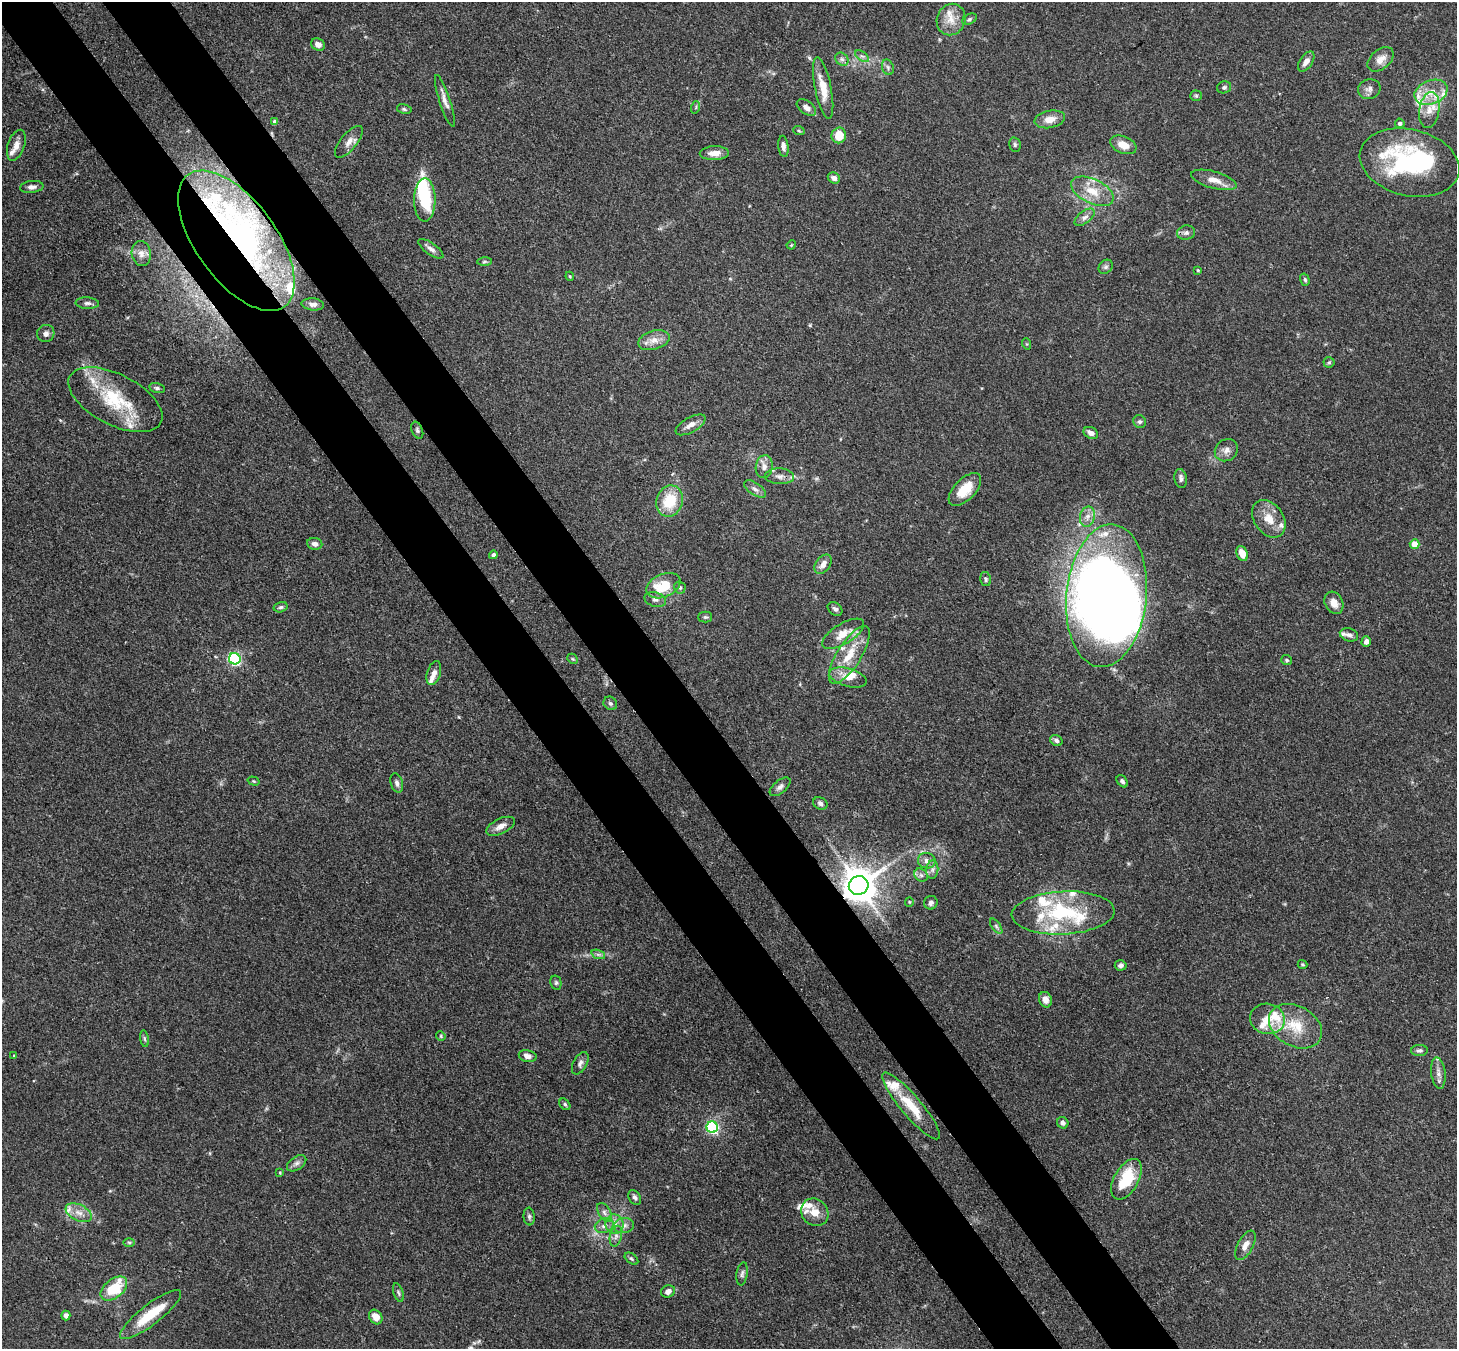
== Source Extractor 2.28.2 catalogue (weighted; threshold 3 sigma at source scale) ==
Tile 11 of 4 x 4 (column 3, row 3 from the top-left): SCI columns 2987-4441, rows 1557-2903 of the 5972 x 5944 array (HDU 1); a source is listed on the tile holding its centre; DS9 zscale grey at full resolution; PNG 1459 x 1351 px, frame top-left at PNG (2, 2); each listed source drawn as its Kron ellipse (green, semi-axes under 4 px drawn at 4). Shown black and unused: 9% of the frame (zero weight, under 3 of 4 exposures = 7% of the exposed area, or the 3 px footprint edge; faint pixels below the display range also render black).
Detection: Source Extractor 2.28.2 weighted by HDU 2 'WHT'; one run over the whole footprint, this tile lists its part. Background 0.157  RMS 0.0047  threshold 0.0213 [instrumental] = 3 sigma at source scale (4.5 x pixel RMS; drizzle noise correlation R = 1.50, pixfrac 1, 0.05/0.05 arcsec/px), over >= 5 px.
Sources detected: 181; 4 inside a brighter object's white glare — neither listed nor drawn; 31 inside a brighter listed object's ellipse — not listed separately; the other 146 listed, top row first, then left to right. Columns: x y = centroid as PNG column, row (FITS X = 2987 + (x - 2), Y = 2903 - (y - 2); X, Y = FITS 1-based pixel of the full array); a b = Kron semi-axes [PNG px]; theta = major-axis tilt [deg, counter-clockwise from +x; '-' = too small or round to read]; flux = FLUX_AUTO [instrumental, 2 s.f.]
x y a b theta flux
951 19 16 14 68 6.5
969 19 7 5 28 0.94
318 44 7 6 - 2.7
862 56 8 4 -35 1.2
842 59 7 6 - 1.4
1381 59 15 9 40 4
1306 61 11 6 56 3.2
888 67 8 5 -71 1.2
1224 87 7 6 - 1.1
823 88 31 8 -79 9
1369 89 11 10 - 2.6
1431 92 17 12 22 8.1
1196 96 5 5 - 0.7
445 101 27 5 -72 3.2
696 107 6 4 72 0.71
806 108 11 6 -36 2.6
404 109 7 5 -11 0.88
1429 110 18 10 81 6.2
1050 119 15 8 11 5.2
275 122 4 4 - 1.9
1400 123 5 4 - 1.3
799 131 6 3 -19 0.53
839 135 8 7 - 8.9
349 142 19 8 51 3.8
16 145 16 8 71 3.6
1015 145 7 5 -77 1
1123 145 14 8 -22 6
783 146 11 5 -83 1.9
714 153 14 7 2 4.6
1410 163 51 33 -13 65
834 178 6 5 - 2
1214 180 23 8 -16 5.1
32 187 12 6 6 2.3
1092 191 23 12 -25 9.9
425 200 21 11 89 22
1085 217 11 6 37 2.1
1186 233 9 7 11 1.7
236 241 82 40 -54 110
791 245 5 3 - 0.42
431 249 15 5 -36 2.3
141 253 12 9 -80 3
484 262 7 3 1 0.65
1106 267 8 6 44 1.2
1198 270 4 3 - 0.49
570 276 4 4 - 0.56
1305 280 6 4 -72 0.83
87 303 11 6 -3 1.6
313 304 11 6 -6 2.2
46 333 9 8 - 2.1
654 340 16 9 17 4.6
1027 344 6 3 -71 0.5
1329 362 5 5 - 0.75
157 388 8 5 -15 1.2
115 400 51 25 -27 30
1140 422 7 6 - 1.2
690 425 17 7 30 3.6
417 430 9 5 -67 1.1
1091 433 8 5 -28 2.3
1226 450 12 10 38 3.1
764 467 11 8 80 3.1
780 476 14 8 -3 3
1181 478 9 6 -81 1.7
755 489 12 6 -34 2
965 489 20 10 45 9.9
669 501 16 13 71 16
1087 517 10 7 77 2.8
1269 519 20 14 -54 8
315 544 7 6 - 2.2
1415 544 5 5 - 10
1242 554 8 5 -68 6
493 555 4 4 - 1.6
823 564 11 7 53 3.5
986 579 7 5 -76 0.9
663 586 18 11 24 14
680 587 6 5 - 1.2
1106 596 72 40 84 530
655 600 11 7 -15 2
1334 603 11 9 -64 4.1
281 607 7 5 15 0.98
835 609 8 6 -37 1.4
705 617 7 5 0 0.85
843 634 24 10 31 7.1
1349 635 9 6 -18 1.7
1366 642 5 4 - 2.2
849 655 33 12 58 14
235 659 6 5 - 76
573 659 6 4 -43 0.69
1286 660 5 5 - 0.8
434 673 12 6 73 2.8
848 677 19 9 -16 5.5
610 703 7 6 - 1.1
1056 740 6 5 - 1.3
254 781 6 3 -16 0.51
1122 781 7 4 -51 1.1
397 783 10 6 -75 1.7
780 787 12 6 39 1.9
820 803 7 6 - 1.4
500 826 15 7 26 3.5
927 861 9 7 -12 2.4
932 870 9 6 84 1.8
921 875 7 6 - 1.4
859 886 10 9 - 1200
909 902 5 4 - 0.51
931 903 7 6 - 1.6
1063 913 51 21 3 36
996 926 9 4 -55 1.1
598 954 7 4 -19 1.1
1302 964 5 3 - 0.62
1121 965 6 5 - 1.6
556 983 7 5 -77 0.96
1045 1000 8 6 -69 3.1
1267 1019 17 15 -14 9.1
1295 1026 28 20 -29 16
441 1036 5 4 - 0.56
144 1039 8 4 -81 0.85
1419 1050 8 5 1 1.3
14 1055 4 3 - 0.37
528 1056 9 5 -13 2.5
580 1063 12 6 61 1.9
1438 1073 16 7 -84 3.1
565 1104 6 4 -50 0.86
911 1106 43 10 -50 15
1063 1123 6 5 - 1.6
712 1127 6 5 - 75
297 1163 11 6 35 1.9
280 1173 4 3 - 0.44
1126 1179 22 12 60 21
635 1198 8 5 -57 1.3
604 1212 10 6 -61 1.8
815 1212 15 13 -45 6.2
79 1213 14 8 -25 4.1
529 1217 9 5 -84 1.2
614 1224 10 9 - 3.2
624 1225 10 7 10 2.4
604 1226 10 7 20 2.6
616 1236 10 6 76 1.9
129 1242 6 4 -1 0.67
1245 1245 16 7 62 4.1
631 1259 8 4 -37 0.86
742 1274 12 5 82 1.5
114 1288 15 9 39 18
668 1291 7 6 - 2.5
398 1293 10 5 -72 1.1
151 1314 37 10 38 15
66 1315 5 4 - 2.3
376 1317 8 6 -53 5.3
Overlapping masked pixels (flux is a lower limit): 3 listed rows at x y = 236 241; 859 886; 911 1106